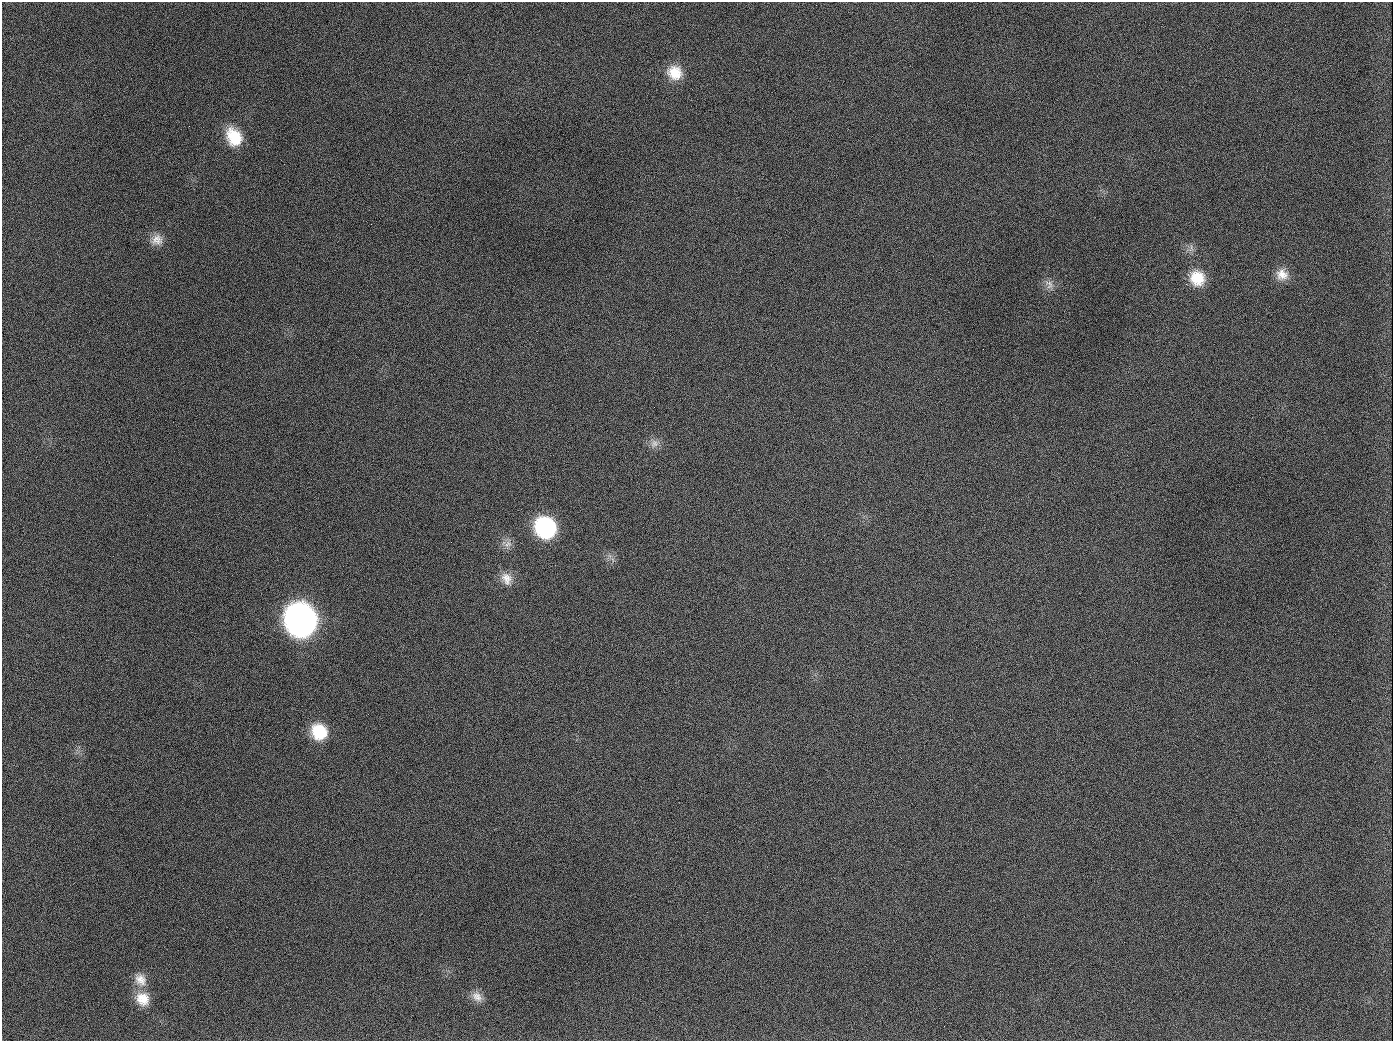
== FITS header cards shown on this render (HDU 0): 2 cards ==
NAXIS1  =                 1391
NAXIS2  =                 1039

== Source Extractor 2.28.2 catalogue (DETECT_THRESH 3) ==
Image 1391 x 1039 px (HDU 0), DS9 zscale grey, 1 PNG px = 1 image px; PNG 1395 x 1043 px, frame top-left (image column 1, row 1039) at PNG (2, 2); no overlay
Background 1680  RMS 74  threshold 221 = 3 sigma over >= 5 px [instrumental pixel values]
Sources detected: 18; all 18 listed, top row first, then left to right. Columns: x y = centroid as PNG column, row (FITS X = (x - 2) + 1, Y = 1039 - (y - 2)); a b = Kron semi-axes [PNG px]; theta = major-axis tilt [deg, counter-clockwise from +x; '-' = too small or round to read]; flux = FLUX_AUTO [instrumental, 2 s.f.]
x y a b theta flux
675 73 18 16 -35 1.1e+05
189 126 2 2 - 6.8e+03
234 137 21 16 -62 1.7e+05
157 240 15 14 - 5.2e+04
1282 274 16 15 - 6.6e+04
1197 278 18 17 - 1.3e+05
1049 284 15 10 -64 3.6e+04
654 407 2 2 - 3.3e+03
654 443 12 11 - 3.6e+04
545 527 18 17 - 5.6e+05
508 544 13 9 33 3.2e+04
506 578 18 14 -66 6.3e+04
301 620 20 18 -63 4.0e+06
319 732 18 16 -55 1.8e+05
140 980 19 15 -60 7.0e+04
477 997 16 11 -42 4.6e+04
142 999 19 17 -45 1.0e+05
944 1026 2 2 - 5.2e+03